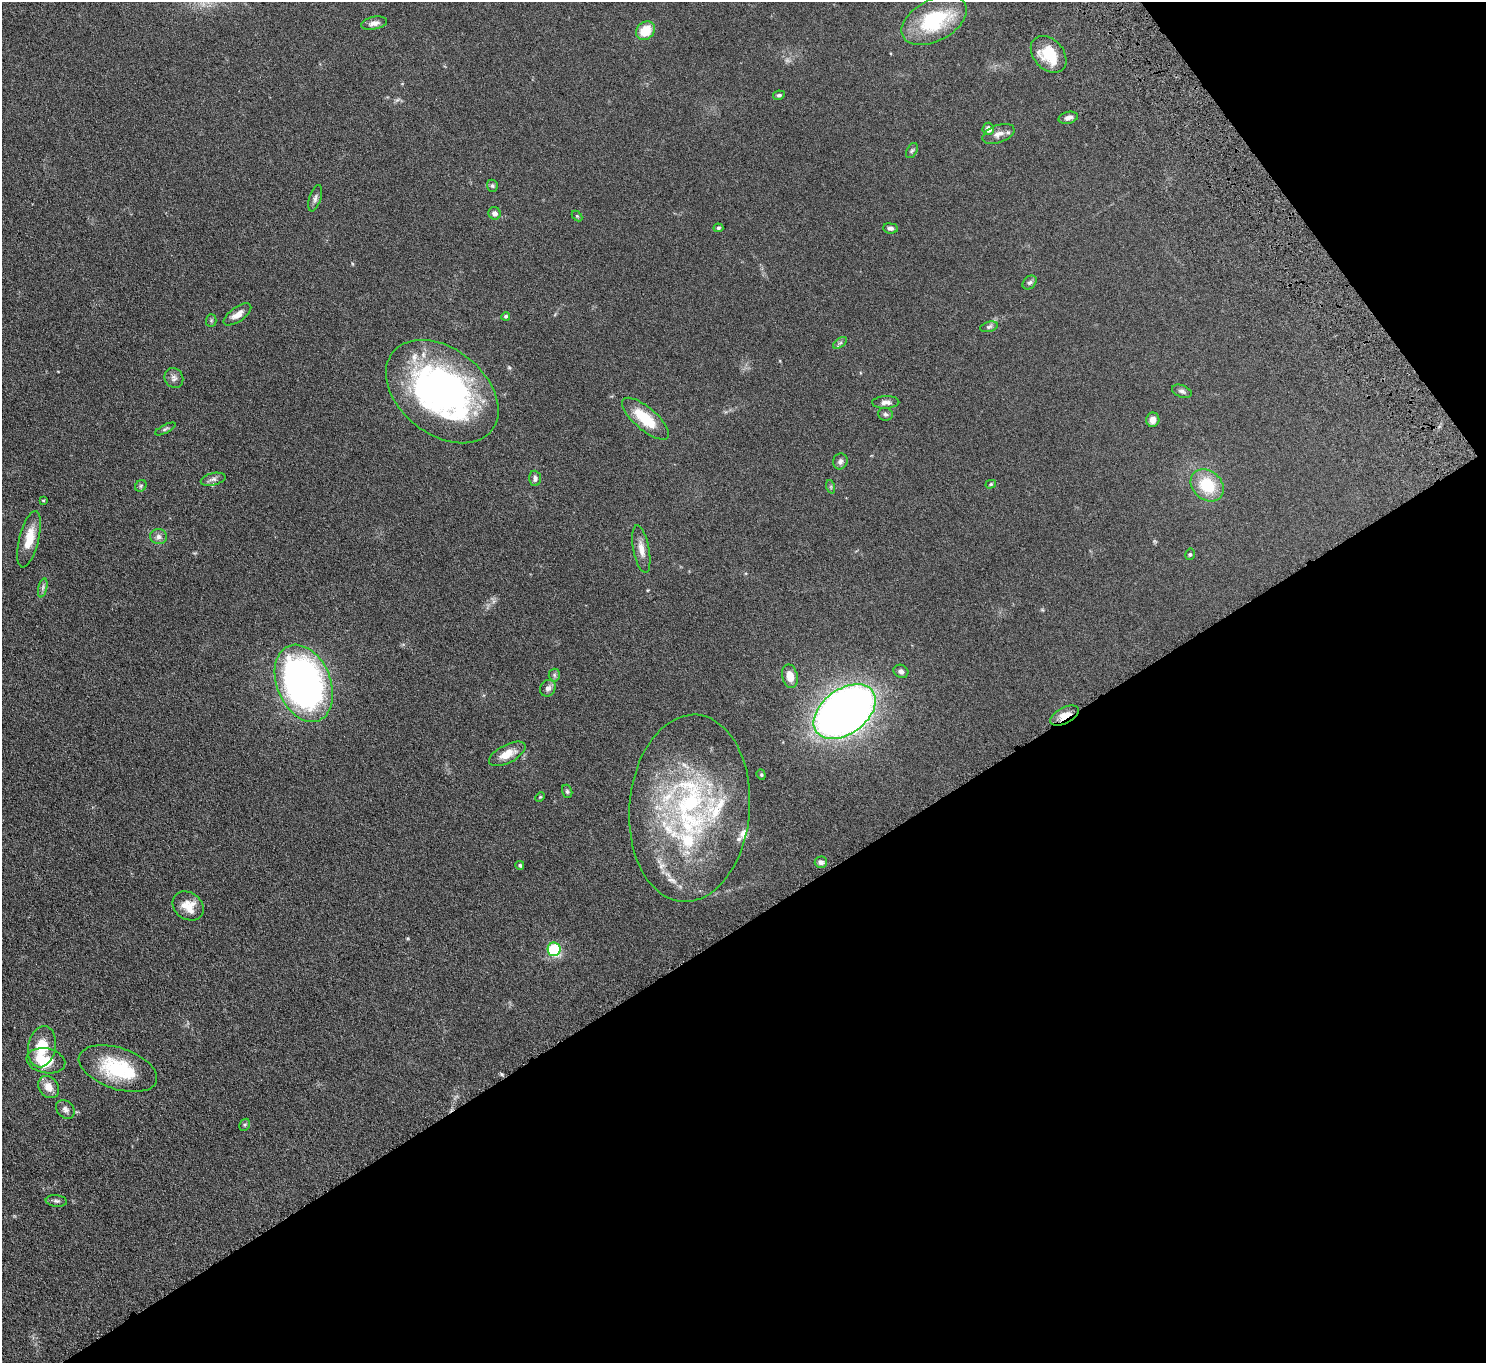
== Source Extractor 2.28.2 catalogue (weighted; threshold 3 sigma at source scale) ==
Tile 12 of 4 x 4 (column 4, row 3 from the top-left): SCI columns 4503-5986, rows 1565-2925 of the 6036 x 5989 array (HDU 1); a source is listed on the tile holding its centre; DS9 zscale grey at full resolution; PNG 1488 x 1365 px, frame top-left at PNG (2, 2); each listed source drawn as its Kron ellipse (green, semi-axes under 4 px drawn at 4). Shown black and unused: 36% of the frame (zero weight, under 4 of 8 exposures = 3% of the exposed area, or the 3 px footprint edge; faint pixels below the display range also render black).
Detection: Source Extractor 2.28.2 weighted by HDU 2 'WHT'; one run over the whole footprint, this tile lists its part. Background 0.122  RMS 0.0068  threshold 0.0279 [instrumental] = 3 sigma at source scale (4.09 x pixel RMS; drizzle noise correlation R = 1.36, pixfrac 0.8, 0.05/0.05 arcsec/px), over >= 5 px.
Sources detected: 71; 1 too faint to see at this stretch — neither listed nor drawn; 5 inside a brighter listed object's ellipse — not listed separately; the other 65 listed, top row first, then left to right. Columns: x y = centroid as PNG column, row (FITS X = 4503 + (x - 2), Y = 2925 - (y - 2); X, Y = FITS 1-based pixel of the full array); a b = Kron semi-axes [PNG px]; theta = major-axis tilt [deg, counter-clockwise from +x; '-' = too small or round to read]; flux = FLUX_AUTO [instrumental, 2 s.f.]
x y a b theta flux
934 20 35 20 28 42
374 23 13 6 12 3.1
645 31 10 8 43 13
1049 54 21 15 -48 19
779 95 6 4 10 1.1
1068 118 10 6 14 2.4
988 129 6 6 - 4.4
998 134 17 9 20 4.3
912 151 8 5 62 1.1
492 186 6 5 - 1.1
315 198 14 5 73 2.1
495 213 6 6 - 3
577 216 6 4 -45 0.68
718 228 5 4 - 0.84
890 228 7 5 -7 1.7
1030 282 8 6 43 1.4
237 314 16 7 35 4.7
506 316 4 4 - 0.87
211 320 6 5 - 0.81
989 327 9 5 14 1.3
840 343 8 4 36 1.2
174 378 10 9 - 2.6
1182 391 10 6 -21 1.8
442 392 63 43 -38 200
886 402 13 6 2 2.8
885 414 7 6 - 1.2
646 419 29 11 -41 19
1153 420 7 6 - 3.9
165 429 11 4 27 1.1
840 461 8 7 - 2
535 478 7 6 - 1.9
213 479 13 6 13 2.5
991 484 5 4 - 0.85
1207 485 18 14 -41 21
141 486 6 5 - 1
831 487 7 4 -72 0.92
43 500 3 3 - 0.54
159 537 8 7 - 2.6
29 539 29 9 76 12
641 549 24 8 -79 5.7
1190 554 6 4 75 0.86
43 588 10 4 77 1.5
901 671 7 6 - 2
554 675 6 5 - 1.2
790 676 12 7 -77 6.5
304 683 40 27 -67 270
548 688 9 7 56 2.6
845 712 35 22 36 540
1064 715 15 7 28 6.8
507 754 20 9 27 7.7
761 775 5 4 - 0.72
567 791 7 5 -75 1.1
540 797 5 3 - 0.55
689 808 94 60 85 150
821 862 6 6 - 1.6
520 865 4 4 - 1
188 906 16 13 -36 8.7
554 949 7 6 - 36
42 1047 21 13 79 15
46 1061 19 12 -11 16
118 1069 41 20 -18 37
49 1087 12 9 -51 6.5
65 1109 10 8 -47 2.4
245 1125 6 5 - 0.89
56 1201 11 5 -6 1.7
Overlapping masked pixels (flux is a lower limit): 1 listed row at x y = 1064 715